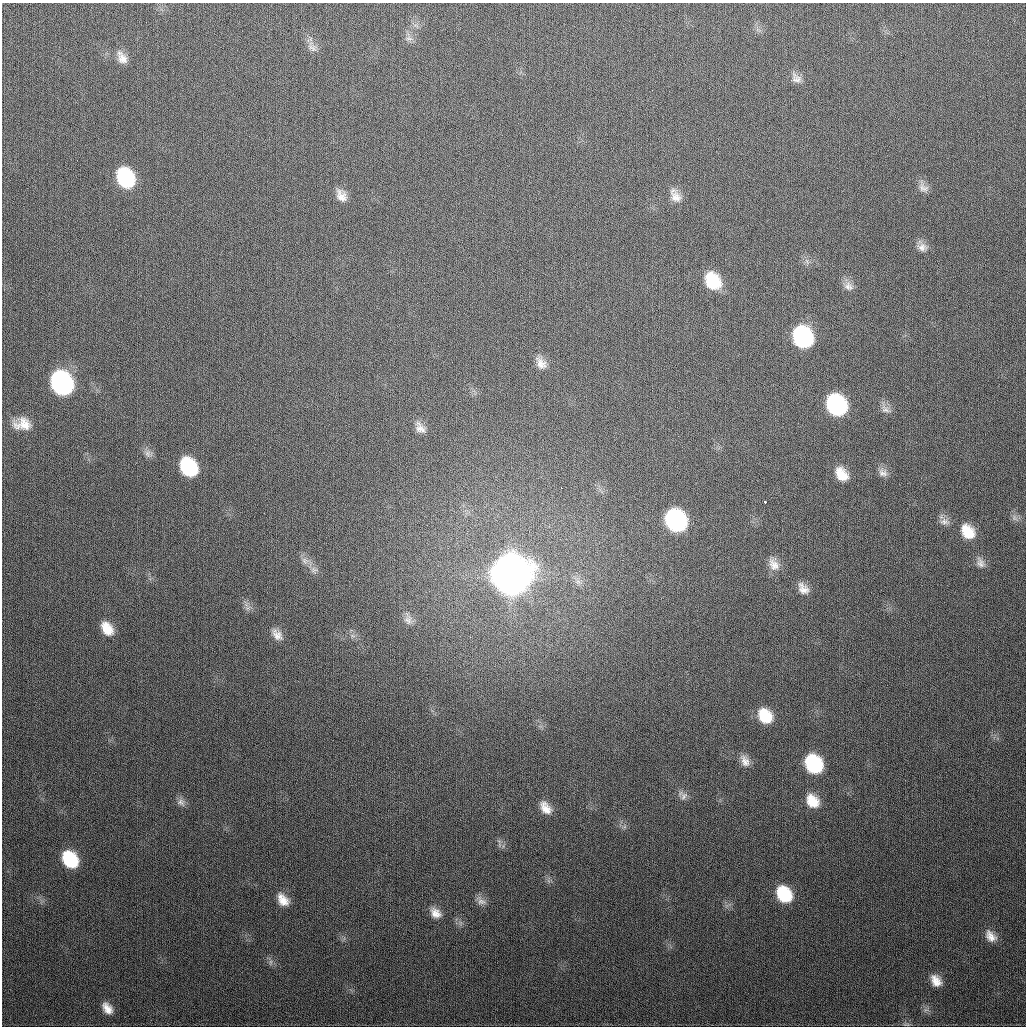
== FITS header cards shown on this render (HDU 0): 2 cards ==
NAXIS1  =                 1024
NAXIS2  =                 1024

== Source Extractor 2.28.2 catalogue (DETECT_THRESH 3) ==
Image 1024 x 1024 px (HDU 0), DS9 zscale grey, 1 PNG px = 1 image px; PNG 1028 x 1028 px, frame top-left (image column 1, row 1024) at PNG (2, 3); no overlay
Background 308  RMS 12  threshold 36.2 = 3 sigma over >= 5 px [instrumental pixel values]
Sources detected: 54; all 54 listed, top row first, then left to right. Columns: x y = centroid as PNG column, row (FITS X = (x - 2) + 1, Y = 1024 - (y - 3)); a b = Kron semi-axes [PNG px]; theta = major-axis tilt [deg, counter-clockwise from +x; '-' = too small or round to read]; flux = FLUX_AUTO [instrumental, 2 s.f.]
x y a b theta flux
409 38 11 6 -4 3.1e+03
312 48 13 8 -29 4.5e+03
122 58 18 10 -60 7.8e+03
796 78 15 11 -39 5.8e+03
125 178 17 13 -61 7.8e+04
923 188 15 10 -25 5.3e+03
341 196 16 10 -56 7.6e+03
676 197 17 13 -64 9.0e+03
922 247 14 11 -13 5.8e+03
713 281 18 14 -56 3.4e+04
849 286 14 11 -30 6.0e+03
803 337 16 13 -62 1.3e+05
541 363 18 11 -56 8.5e+03
61 383 17 13 -59 2.3e+05
836 405 16 13 -57 1.2e+05
885 410 14 8 -29 4.6e+03
22 424 21 14 1 1.4e+04
420 428 16 10 -55 6.5e+03
148 453 10 8 -48 3.8e+03
188 467 16 12 -58 6.5e+04
883 473 13 9 -21 4.6e+03
841 474 16 11 -53 1.3e+04
561 487 3 2 - 1.3e+03
765 502 3 3 - 2.4e+03
1014 518 9 4 -85 2.0e+03
676 520 16 13 -57 1.7e+05
944 522 14 8 -6 4.6e+03
968 532 17 12 -54 1.8e+04
305 561 11 8 -26 4.5e+03
980 563 15 9 -68 4.9e+03
774 564 17 12 -51 8.3e+03
314 570 10 8 21 3.5e+03
511 575 18 16 -57 3.5e+06
578 581 7 6 - 3.1e+03
803 589 15 10 -50 7.4e+03
408 619 16 11 -81 6.6e+03
107 629 17 11 -57 1.4e+04
277 635 17 10 -50 7.1e+03
765 716 16 12 -53 2.3e+04
745 761 16 10 -65 6.6e+03
814 764 15 12 -55 7.2e+04
684 796 11 9 63 4.0e+03
812 801 16 12 -52 1.6e+04
181 802 12 8 -43 3.8e+03
545 808 16 10 -55 9.7e+03
70 859 15 11 -53 4.7e+04
784 894 16 12 -53 3.9e+04
283 900 15 10 -51 1.0e+04
481 901 14 9 -26 4.8e+03
436 913 14 10 -42 7.6e+03
991 936 16 10 -49 8.1e+03
271 962 7 4 89 1.9e+03
936 981 14 10 -57 9.2e+03
107 1008 15 9 -55 8.5e+03